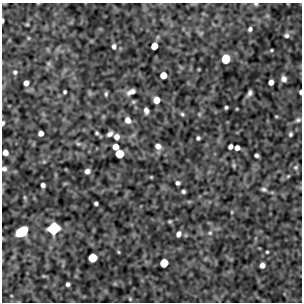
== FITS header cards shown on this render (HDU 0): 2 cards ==
NAXIS1  =                  300
NAXIS2  =                  300

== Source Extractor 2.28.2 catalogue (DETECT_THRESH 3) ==
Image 300 x 300 px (HDU 0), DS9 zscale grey, 1 PNG px = 1 image px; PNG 304 x 304 px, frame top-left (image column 1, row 300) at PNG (2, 3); no overlay
Background 0.00518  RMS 0.37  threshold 1.12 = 3 sigma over >= 5 px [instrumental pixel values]
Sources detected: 72; all 72 listed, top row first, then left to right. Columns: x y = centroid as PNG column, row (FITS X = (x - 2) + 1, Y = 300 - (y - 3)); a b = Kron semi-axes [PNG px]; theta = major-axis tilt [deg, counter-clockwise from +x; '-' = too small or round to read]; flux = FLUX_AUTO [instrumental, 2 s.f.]
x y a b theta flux
256 4 5 4 - 40
3 21 4 2 - 43
27 24 4 4 - 28
250 29 4 4 - 60
201 33 7 4 18 32
287 35 7 6 - 72
28 38 6 4 -90 26
114 46 5 4 - 68
154 46 5 5 - 320
271 50 3 2 - 26
226 59 7 6 - 480
49 63 7 6 - 47
15 72 6 5 - 51
163 75 5 5 - 290
284 79 5 5 - 110
271 82 5 4 - 160
26 83 5 4 - 130
65 92 3 3 - 39
131 92 8 4 26 120
300 92 4 2 - 57
249 93 6 4 61 77
106 94 5 3 - 43
156 100 5 5 - 290
133 102 6 5 - 39
226 107 3 3 - 41
237 109 5 3 - 19
146 111 6 4 -82 98
182 114 6 5 - 41
199 114 5 5 - 36
276 116 5 3 - 23
128 120 7 6 - 170
298 120 7 5 18 53
3 123 4 3 - 44
41 133 5 4 - 160
97 133 4 3 - 35
110 134 6 4 37 87
290 134 4 3 - 43
117 137 5 5 - 140
198 138 4 4 - 49
78 144 7 5 -8 50
158 146 7 6 - 130
116 147 5 5 - 270
230 147 5 4 - 91
237 148 5 4 - 130
5 152 5 5 - 180
119 154 6 6 - 590
256 155 4 4 - 60
44 162 6 4 -18 26
234 165 7 5 -71 39
296 167 7 6 - 53
4 169 6 6 - 72
87 171 5 4 - 91
288 176 6 4 44 32
151 177 3 3 - 22
177 183 4 4 - 63
43 185 4 4 - 78
264 189 7 5 -13 58
183 191 4 4 - 48
96 203 4 4 - 55
232 212 5 3 - 24
170 221 4 3 - 32
54 228 8 7 - 1700
21 232 9 6 35 1500
210 233 6 6 - 57
179 234 6 5 - 110
118 252 5 3 - 24
267 252 3 3 - 27
93 258 6 6 - 680
164 263 6 5 - 610
262 265 5 4 - 130
68 284 4 4 - 58
130 299 5 4 - 27
At the frame edge (FLAGS 8, measured only in part): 6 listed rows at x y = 256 4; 3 21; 300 92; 3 123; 5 152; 4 169